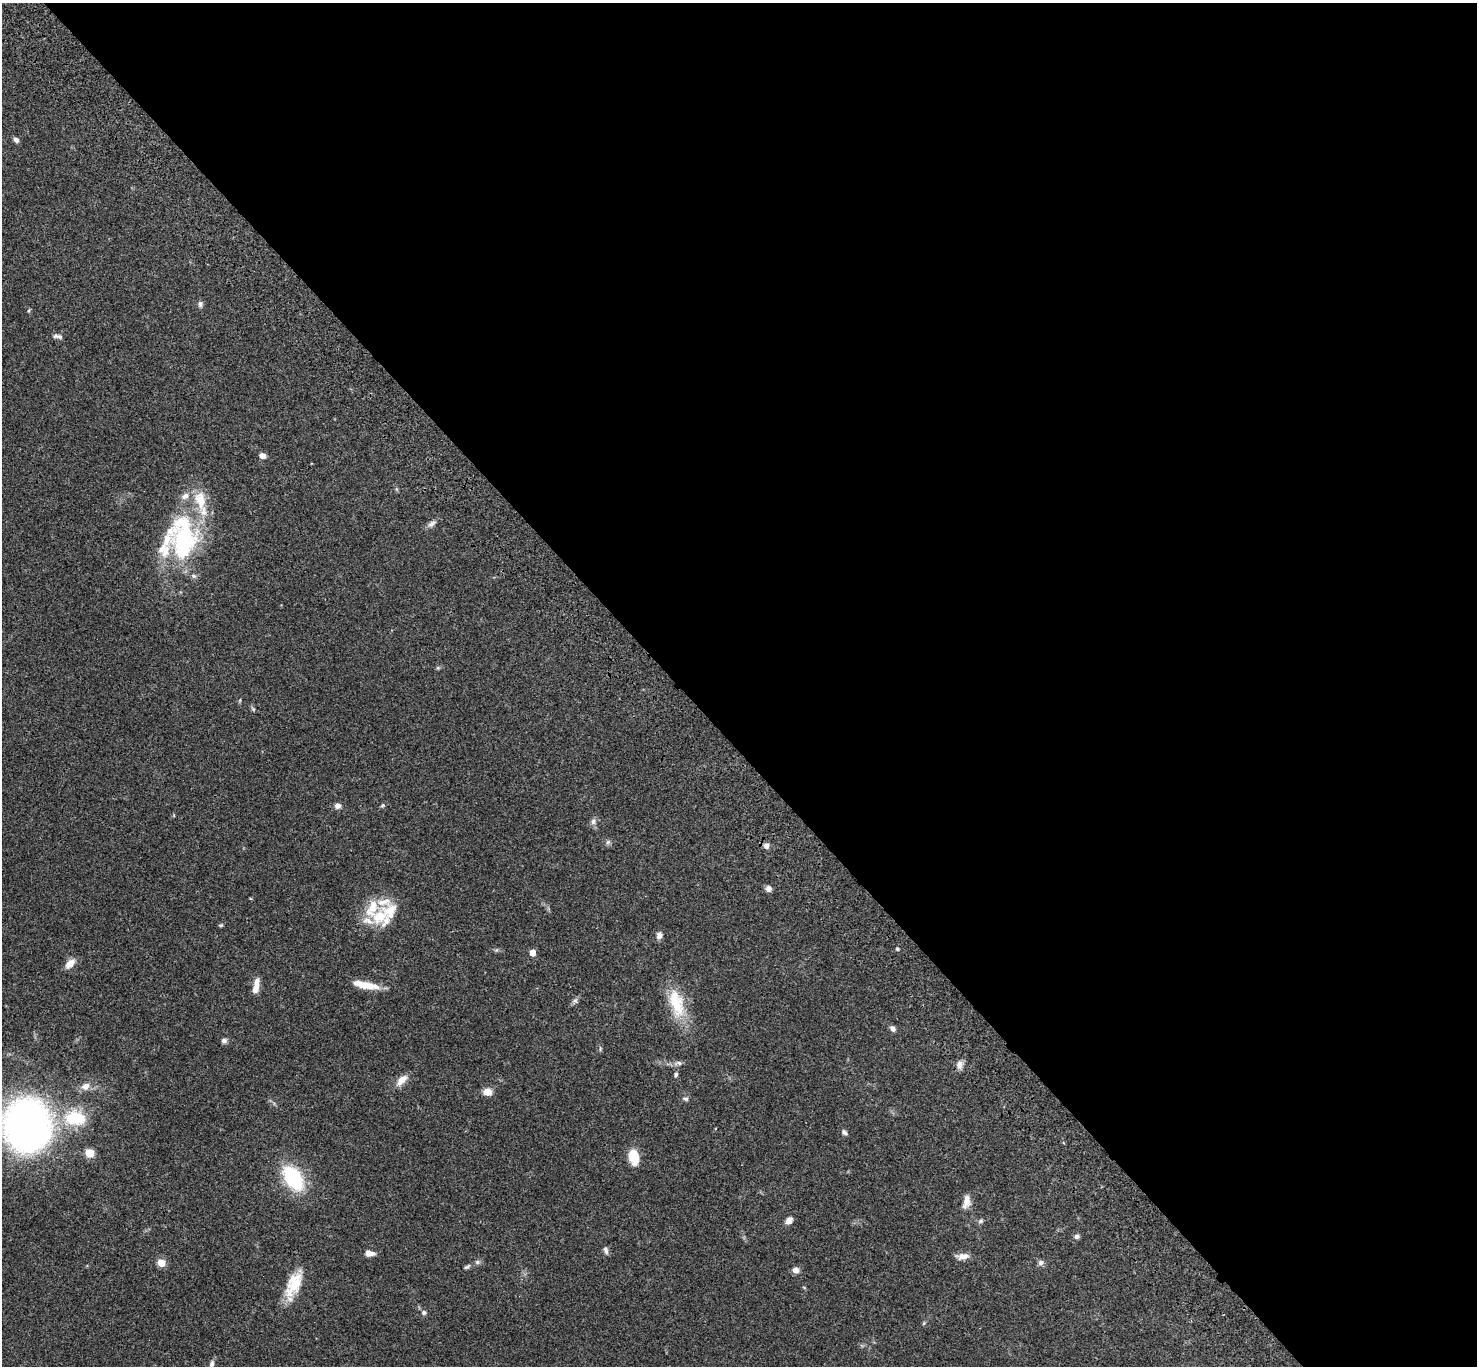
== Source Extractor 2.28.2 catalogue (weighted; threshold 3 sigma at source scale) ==
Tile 8 of 4 x 4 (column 4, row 2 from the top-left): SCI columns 4526-6000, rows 2971-4334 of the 6104 x 6081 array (HDU 1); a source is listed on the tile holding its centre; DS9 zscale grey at full resolution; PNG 1479 x 1368 px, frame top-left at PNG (2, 3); no overlay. Shown black and unused: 54% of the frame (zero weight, under 3 of 4 exposures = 6% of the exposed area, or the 3 px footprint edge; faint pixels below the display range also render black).
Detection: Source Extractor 2.28.2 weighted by HDU 2 'WHT'; one run over the whole footprint, this tile lists its part. Background 0.0494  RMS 0.0056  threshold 0.0251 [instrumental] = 3 sigma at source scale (4.5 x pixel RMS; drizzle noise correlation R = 1.50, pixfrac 1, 0.05/0.05 arcsec/px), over >= 5 px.
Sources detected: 68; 1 inside a brighter object's white glare — not listed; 11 inside a brighter listed object's ellipse — not listed separately; the other 56 listed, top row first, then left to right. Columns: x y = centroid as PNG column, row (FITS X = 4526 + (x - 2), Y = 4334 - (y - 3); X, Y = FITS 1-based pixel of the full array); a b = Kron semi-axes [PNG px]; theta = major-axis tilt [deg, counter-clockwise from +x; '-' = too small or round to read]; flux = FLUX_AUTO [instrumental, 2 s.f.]
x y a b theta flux
16 140 8 5 -42 1.7
200 304 8 6 78 1.5
29 311 6 4 71 0.61
58 336 13 5 -10 1.8
262 456 7 6 - 2.9
432 523 13 7 34 2.1
183 536 65 34 84 67
253 709 7 4 -45 0.83
383 805 6 5 - 0.79
338 806 7 7 - 2.2
593 821 8 7 - 1.9
608 842 7 6 - 1.2
766 846 7 7 - 2.3
768 888 7 7 - 2.1
380 916 23 19 44 15
221 925 6 4 13 0.67
659 935 9 7 75 2.4
897 949 4 3 - 0.72
532 953 5 4 - 6.5
70 963 14 8 45 4.6
365 985 30 7 -10 11
256 986 17 6 78 5.8
575 1000 7 6 - 1.3
676 1003 42 18 -74 20
893 1028 7 5 -50 2
224 1041 7 6 - 1.6
600 1048 7 3 90 0.73
678 1063 11 6 1 1.8
959 1065 11 9 81 2.7
676 1074 6 5 - 0.96
402 1080 19 9 47 4.7
85 1086 11 9 26 3.9
488 1092 10 9 - 4.5
685 1099 8 5 -16 1.2
75 1118 32 22 -6 25
28 1125 39 35 -83 270
844 1132 8 6 -52 1.3
89 1153 10 9 - 5.2
634 1157 15 9 -76 12
293 1178 20 12 -56 49
966 1201 16 8 79 4.6
789 1220 7 6 - 3.7
981 1221 7 6 - 1.2
1077 1236 7 6 - 1.4
606 1250 10 5 -69 1.6
369 1253 10 6 -9 3.9
963 1256 16 7 3 3.7
477 1262 6 6 - 1.1
1041 1262 9 7 26 1.6
161 1263 5 5 - 15
467 1267 10 4 33 1.2
796 1270 8 6 -3 2.7
293 1285 37 15 67 16
424 1313 6 6 - 1.2
924 1323 6 3 71 0.61
212 1364 11 7 71 2
Isophote crosses this tile's border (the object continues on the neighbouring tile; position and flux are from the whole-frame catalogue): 1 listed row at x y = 28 1125